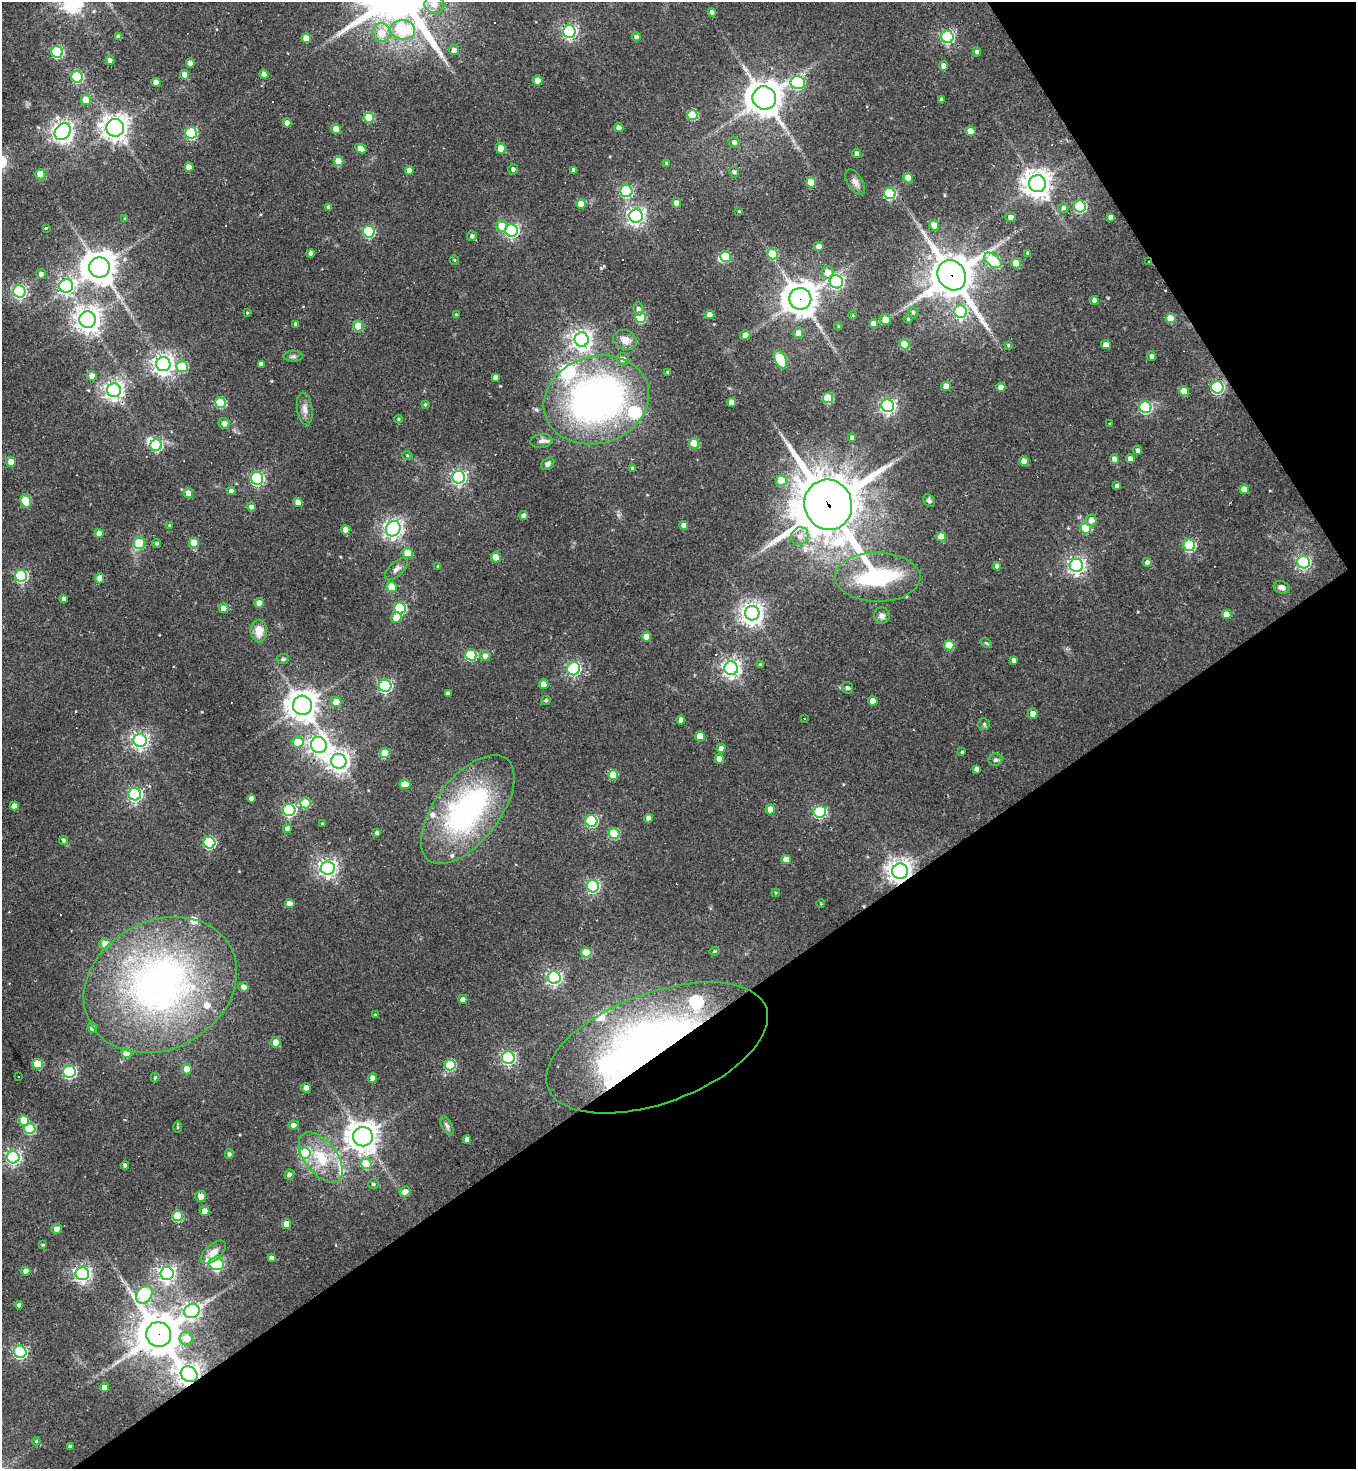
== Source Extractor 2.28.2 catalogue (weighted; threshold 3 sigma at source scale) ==
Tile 12 of 4 x 4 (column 4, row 3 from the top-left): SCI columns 4356-5709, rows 1468-2934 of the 5862 x 5869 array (HDU 1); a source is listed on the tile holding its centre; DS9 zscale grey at full resolution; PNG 1358 x 1471 px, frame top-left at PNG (2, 2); each listed source drawn as its Kron ellipse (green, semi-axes under 4 px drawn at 4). Shown black and unused: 35% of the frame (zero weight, under 2 of 3 exposures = <1% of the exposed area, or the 3 px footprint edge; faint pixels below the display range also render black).
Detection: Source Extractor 2.28.2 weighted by HDU 2 'WHT'; one run over the whole footprint, this tile lists its part. Background 0.0635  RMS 0.0059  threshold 0.0265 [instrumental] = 3 sigma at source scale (4.5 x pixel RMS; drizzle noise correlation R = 1.50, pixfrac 1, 0.05/0.05 arcsec/px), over >= 5 px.
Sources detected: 337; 7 inside a brighter object's white glare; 9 cosmic-ray / hot-pixel residue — neither listed nor drawn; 10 inside a brighter listed object's ellipse — not listed separately; the other 311 listed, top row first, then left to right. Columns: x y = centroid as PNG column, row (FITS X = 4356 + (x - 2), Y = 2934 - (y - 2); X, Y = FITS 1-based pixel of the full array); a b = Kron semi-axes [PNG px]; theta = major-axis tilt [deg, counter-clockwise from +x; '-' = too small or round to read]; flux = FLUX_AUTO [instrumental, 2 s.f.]
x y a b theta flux
434 5 10 9 - 5.9
712 12 4 4 - 2.2
403 30 12 9 -4 34
569 31 6 6 - 130
382 33 9 9 - 8.2
119 37 4 4 - 2.3
636 37 4 4 - 1.6
947 37 6 6 - 110
306 38 5 4 - 8.3
454 50 5 5 - 2.9
57 52 6 5 - 55
977 52 4 4 - 1.5
110 60 4 4 - 2.4
190 63 4 4 - 4.9
943 66 5 4 - 2.6
264 74 4 4 - 3.5
185 75 4 4 - 6
77 77 6 5 - 58
538 81 5 4 - 8.9
156 82 4 4 - 5
798 83 7 6 - 68
764 98 12 11 - 1000
86 100 5 5 - 9.3
941 100 4 3 - 1.3
692 115 5 5 - 27
369 118 5 5 - 21
287 123 4 4 - 3
115 128 9 9 - 520
619 128 5 4 - 3
336 129 5 4 - 7.6
971 131 5 4 - 8.8
63 132 9 7 50 360
191 133 6 5 - 59
734 142 6 5 - 2.1
501 148 5 5 - 5.7
361 149 6 4 -28 5
856 154 4 4 - 1.7
339 161 5 5 - 12
666 163 4 3 - 0.69
189 167 4 4 - 4.9
513 169 5 5 - 1.7
409 170 4 4 - 5.2
574 170 4 4 - 2.2
734 172 6 4 -61 1.4
40 174 5 5 - 16
908 178 5 4 - 8.2
811 182 5 5 - 13
855 182 14 7 -58 3.3
1037 184 8 8 - 650
626 191 6 6 - 65
890 193 6 5 - 51
676 203 5 4 - 3.5
581 204 5 4 - 7.2
1080 206 6 6 - 72
329 208 4 4 - 1.6
1063 208 5 5 - 1.6
739 211 3 3 - 0.59
636 216 7 6 - 230
1011 217 5 4 - 2.7
1111 217 4 3 - 1.7
125 218 3 3 - 0.51
934 225 5 5 - 7.1
502 226 6 5 - 7.9
46 228 3 3 - 5.3
511 230 6 6 - 130
369 232 6 5 - 57
472 236 5 5 - 1.7
819 246 5 4 - 3
310 253 4 4 - 1.7
1028 253 4 3 - 1.2
772 254 5 5 - 20
726 257 6 5 - 29
454 260 5 4 - 0.63
993 260 10 6 -39 38
1149 262 2 2 - 0.42
1016 263 5 5 - 13
99 268 10 10 - 970
828 272 6 6 - 5.4
41 274 5 5 - 2.2
952 275 16 13 -55 1800
836 282 7 6 - 110
66 286 7 6 - 130
19 291 6 6 - 130
800 299 11 11 - 990
1094 300 4 4 - 2.5
638 309 7 5 -83 2.2
913 312 5 5 - 1.2
961 312 6 6 - 74
247 313 4 3 - 0.64
456 315 4 3 - 1.1
710 315 4 4 - 4.3
853 315 4 3 - 0.54
640 318 5 5 - 36
1170 318 5 5 - 10
885 319 6 5 - 4.9
908 319 4 4 - 0.69
88 320 8 8 - 530
874 323 4 4 - 3.5
296 324 4 4 - 1.1
358 326 5 5 - 19
838 326 4 3 - 0.59
798 333 5 5 - 5.9
745 335 5 5 - 3.2
582 339 7 7 - 340
625 340 12 9 -27 6.2
905 344 5 5 - 19
1008 345 4 4 - 0.72
1106 345 5 4 - 4.4
293 356 10 5 0 1.6
1151 356 5 4 - 1.7
623 359 6 6 - 2.8
780 359 10 5 -64 39
163 364 7 7 - 370
261 364 4 4 - 2.2
182 367 6 5 - 29
668 372 4 4 - 0.89
92 376 5 4 - 3.7
495 377 4 4 - 2.6
946 386 4 4 - 5.6
1001 387 4 4 - 3.9
1217 387 6 6 - 95
114 390 7 7 - 290
1184 391 5 4 - 9.8
828 398 5 5 - 28
596 400 53 43 17 260
220 403 5 5 - 32
732 403 4 4 - 5.3
425 404 4 3 - 0.91
888 406 6 6 - 170
1145 407 6 6 - 67
305 409 16 7 -82 3.9
399 419 4 4 - 0.68
224 423 5 5 - 3
1110 423 3 3 - 19
852 437 4 4 - 1.6
541 441 11 7 8 2.7
694 443 5 5 - 18
156 445 6 5 - 55
1138 450 5 4 - 1.7
407 455 5 3 - 0.56
1114 459 5 4 - 2.8
1130 459 4 4 - 4.6
1024 461 5 4 - 7.1
11 462 5 5 - 5.1
548 464 7 5 43 2
632 468 4 4 - 1
459 477 6 6 - 160
257 478 6 6 - 100
781 481 5 5 - 13
1117 486 4 4 - 2.4
1244 489 5 4 - 6.5
231 491 4 4 - 1.9
188 493 5 4 - 5.8
26 501 6 5 - 22
929 501 7 5 -52 1.4
298 502 4 4 - 5.4
828 505 25 23 -70 3200
251 507 5 4 - 2
524 516 4 4 - 2.3
1091 520 5 5 - 4
169 525 4 4 - 0.57
684 526 4 4 - 4.3
1086 528 5 5 - 25
393 529 8 7 - 280
346 530 4 4 - 6.2
99 533 4 4 - 5.7
800 536 9 8 - 4.4
941 537 5 4 - 10
139 543 6 5 - 23
156 543 4 4 - 1
194 543 5 5 - 12
1189 545 6 6 - 59
408 553 5 5 - 12
496 557 5 4 - 10
1147 562 4 4 - 1.9
1304 562 6 6 - 100
1076 565 6 6 - 210
997 566 4 4 - 1.9
438 567 4 3 - 1
396 569 14 7 42 2.7
21 576 6 6 - 78
877 577 43 24 -1 66
100 578 5 4 - 6.2
392 587 5 5 - 15
1282 587 8 6 -20 2.5
64 599 4 4 - 1.9
259 603 5 4 - 4.6
224 608 5 4 - 6.1
400 608 6 5 - 54
752 613 7 7 - 420
1227 614 5 4 - 7.7
882 616 8 8 - 2.6
396 618 5 5 - 6.6
259 631 11 8 -89 7.5
646 637 4 4 - 7
986 643 6 4 -33 0.78
949 645 5 5 - 16
471 655 5 5 - 45
485 656 5 5 - 2.9
283 659 6 5 - 1
1014 660 4 4 - 2.2
760 665 3 3 - 1.1
731 668 7 6 - 240
574 669 7 6 - 100
544 684 5 4 - 7.2
385 686 6 6 - 110
847 688 6 5 - 1.6
448 694 4 4 - 2.1
546 700 5 4 - 0.95
873 701 5 4 - 5.4
336 702 5 5 - 13
302 705 10 9 - 770
1033 714 5 5 - 3.5
805 718 3 2 - 0.88
681 720 4 4 - 2.5
984 724 6 6 - 1
700 736 5 5 - 8.3
140 740 6 6 - 200
297 742 6 5 - 12
319 745 8 7 - 260
721 748 4 4 - 2.7
962 752 3 3 - 0.74
385 753 5 5 - 14
719 759 5 4 - 5.9
995 760 7 6 - 1.4
339 761 8 7 - 380
976 769 4 4 - 2.2
613 775 5 5 - 16
405 784 6 4 -7 7.3
135 794 6 6 - 120
251 798 4 4 - 3.3
305 803 5 5 - 29
14 806 4 4 - 2.6
468 809 64 32 52 120
770 809 5 4 - 6
289 810 6 6 - 87
820 812 6 6 - 66
648 818 4 4 - 2.8
591 821 6 6 - 67
322 824 3 3 - 0.6
287 828 4 4 - 2.1
377 833 4 3 - 1.3
614 834 5 5 - 29
64 840 5 4 - 1.3
209 843 6 6 - 65
786 860 5 4 - 7.6
328 868 7 6 - 250
900 871 8 7 - 470
593 886 6 6 - 91
776 893 4 4 - 0.67
290 903 5 4 - 3.5
821 904 4 3 - 0.46
105 944 5 5 - 6.9
714 951 5 4 - 0.83
586 952 5 5 - 21
554 977 6 6 - 160
160 985 80 64 29 250
244 987 5 5 - 2.8
463 999 4 4 - 2.5
375 1015 4 3 - 0.62
92 1028 5 4 - 2.9
276 1042 5 5 - 5.5
657 1048 116 55 20 330
127 1053 5 5 - 11
508 1058 6 6 - 130
38 1064 5 5 - 21
450 1065 5 5 - 38
187 1069 5 5 - 5.4
69 1072 6 6 - 110
18 1077 3 2 - 0.61
155 1077 5 4 - 0.92
373 1078 4 4 - 3.6
306 1088 5 4 - 2.9
24 1120 5 5 - 13
294 1125 5 4 - 2.7
447 1126 10 5 -63 1.8
178 1127 6 4 -90 0.72
30 1129 5 5 - 38
363 1137 10 9 - 770
467 1139 4 4 - 2.8
305 1153 6 5 - 31
229 1154 5 4 - 1.4
13 1157 6 6 - 140
321 1157 29 16 -52 24
366 1164 5 5 - 19
125 1165 4 4 - 1.5
289 1174 5 4 - 1.5
373 1184 5 4 - 1.2
405 1192 5 5 - 4.1
201 1196 5 5 - 5
205 1211 5 4 - 4.5
177 1216 5 5 - 29
287 1224 4 4 - 7.4
56 1229 5 5 - 3.2
43 1245 3 3 - 0.67
213 1252 15 8 41 5.7
271 1258 4 4 - 2.2
216 1264 7 6 - 100
26 1271 4 4 - 2.9
82 1274 6 6 - 210
167 1274 6 6 - 200
144 1295 9 7 52 55
19 1305 4 4 - 1.6
192 1311 8 6 31 170
159 1334 12 12 - 1900
186 1339 7 6 - 7.3
20 1352 6 6 - 96
189 1374 9 7 -36 370
104 1388 4 4 - 4.9
36 1441 4 3 - 0.57
70 1446 3 3 - 1.3
Overlapping masked pixels (flux is a lower limit): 8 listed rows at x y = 1149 262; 952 275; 800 299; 828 505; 900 871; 657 1048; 159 1334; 189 1374